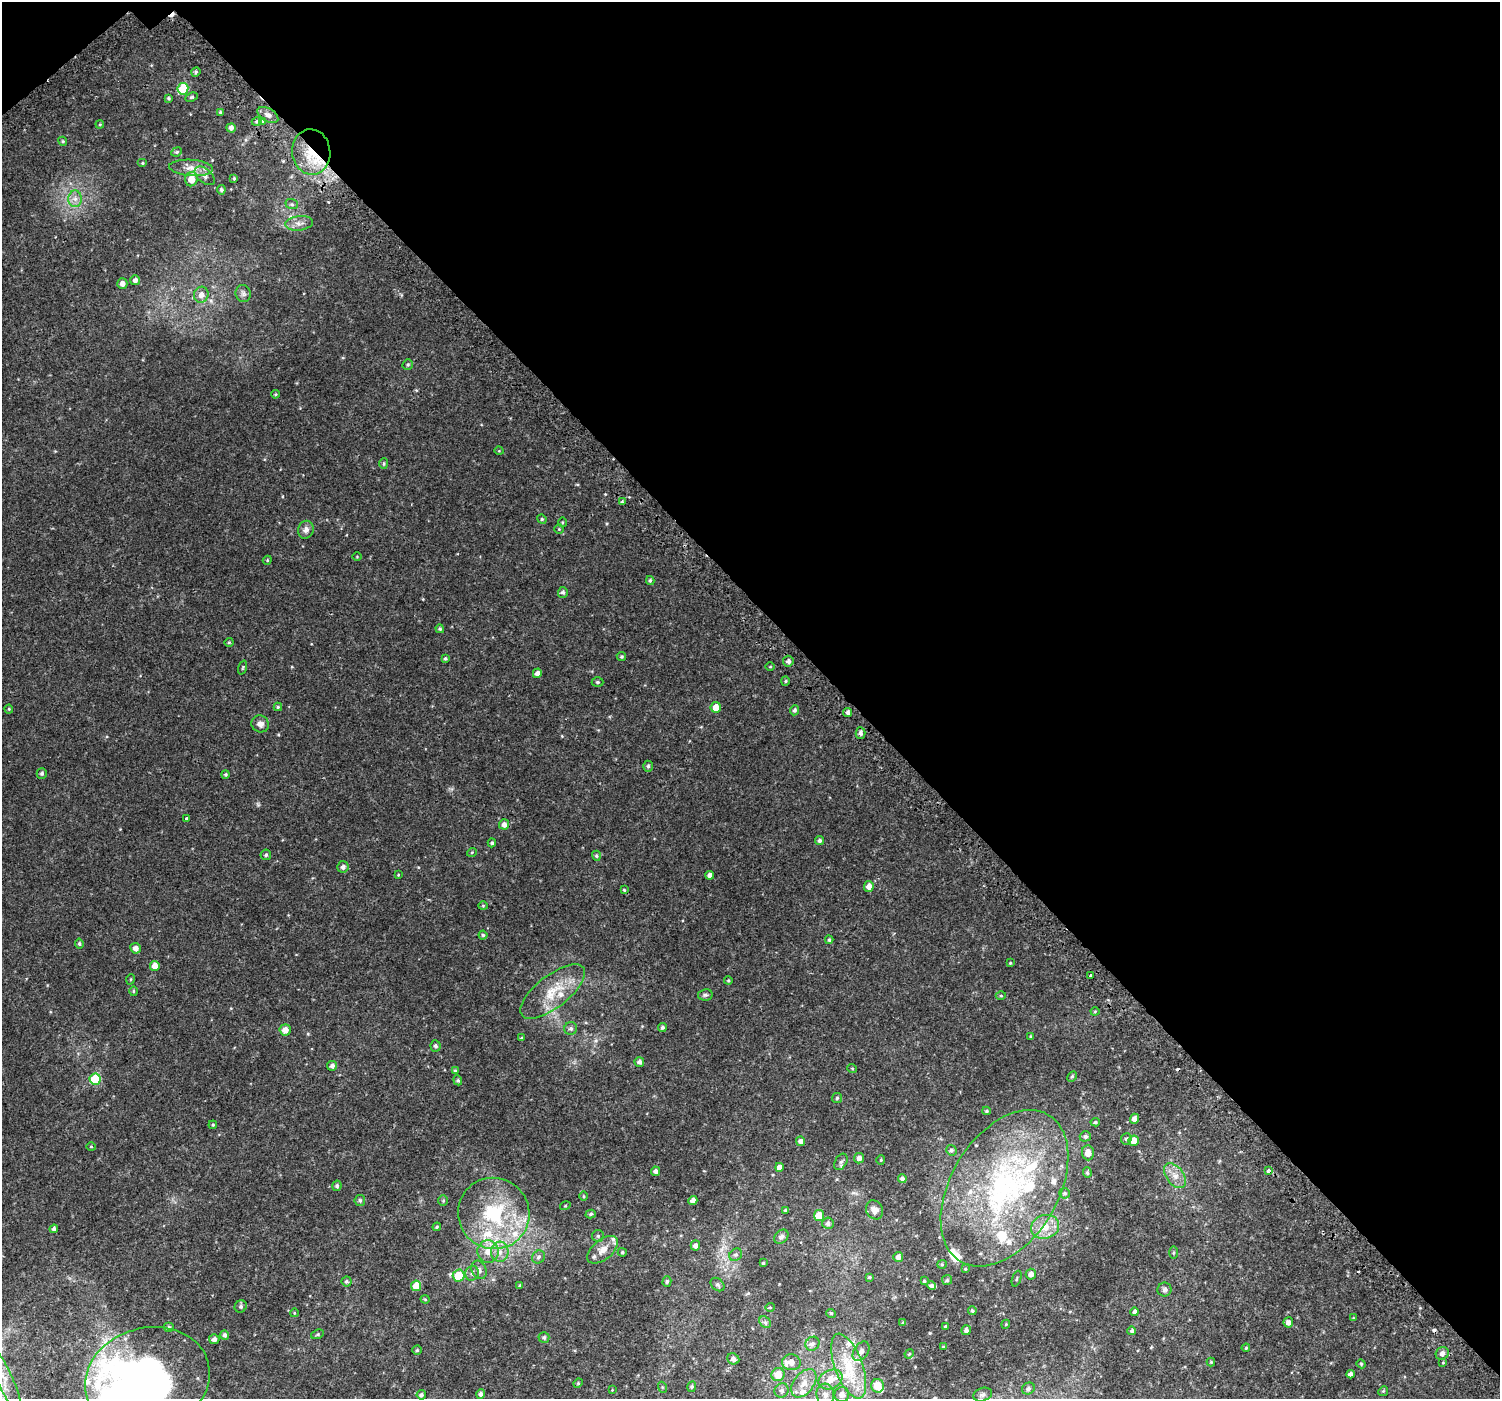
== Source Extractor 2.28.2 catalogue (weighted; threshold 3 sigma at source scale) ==
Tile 3 of 4 x 4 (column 3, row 1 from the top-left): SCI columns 3060-4557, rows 4400-5796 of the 6106 x 6071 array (HDU 1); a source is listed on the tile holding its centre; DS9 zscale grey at full resolution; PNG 1502 x 1401 px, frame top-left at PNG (2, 2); each listed source drawn as its Kron ellipse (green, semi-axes under 4 px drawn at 4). Shown black and unused: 44% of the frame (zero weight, under 2 of 3 exposures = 3% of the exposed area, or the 3 px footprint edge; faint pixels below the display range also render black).
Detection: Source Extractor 2.28.2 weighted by HDU 2 'WHT'; one run over the whole footprint, this tile lists its part. Background 0.0101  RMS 0.0049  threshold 0.0222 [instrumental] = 3 sigma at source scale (4.5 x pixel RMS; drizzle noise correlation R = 1.50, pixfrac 1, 0.0396/0.0396 arcsec/px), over >= 5 px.
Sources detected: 243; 1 inside a brighter object's white glare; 3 cosmic-ray / hot-pixel residue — neither listed nor drawn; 21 inside a brighter listed object's ellipse — not listed separately; the other 218 listed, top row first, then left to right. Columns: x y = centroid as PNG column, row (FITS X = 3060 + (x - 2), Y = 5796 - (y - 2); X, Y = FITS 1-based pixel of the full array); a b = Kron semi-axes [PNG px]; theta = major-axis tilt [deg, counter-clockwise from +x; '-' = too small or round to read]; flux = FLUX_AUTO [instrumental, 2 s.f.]
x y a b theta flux
196 72 5 4 - 0.64
183 89 6 5 - 18
192 97 6 4 26 0.6
169 98 4 4 - 0.6
220 112 3 3 - 0.51
268 115 11 6 -32 2.3
257 121 5 3 - 0.57
263 121 4 3 - 0.69
100 124 4 3 - 0.38
231 128 4 4 - 1.7
63 141 4 4 - 0.51
177 152 5 4 - 0.64
311 152 23 19 -84 17
142 163 5 4 - 0.54
191 168 22 8 -4 4.6
205 176 12 7 -40 2.2
234 178 4 3 - 0.52
191 179 7 6 - 5.8
221 190 4 4 - 0.89
75 199 8 7 - 2.2
292 204 6 5 - 0.77
299 223 14 7 7 2.5
135 280 5 5 - 1.7
122 284 5 5 - 2.1
243 294 8 7 - 1.5
201 295 8 7 - 2.5
408 365 5 5 - 0.69
275 394 4 3 - 0.49
499 451 5 3 - 0.33
384 464 5 4 - 0.54
622 502 3 3 - 0.62
542 519 5 4 - 0.58
562 522 5 3 - 0.4
559 529 4 4 - 0.42
306 530 9 8 - 2.2
357 557 4 3 - 0.34
267 560 5 4 - 0.49
650 580 4 3 - 0.68
563 592 5 5 - 1
440 629 4 4 - 0.62
229 642 4 4 - 0.44
621 657 5 4 - 0.71
445 658 3 3 - 0.67
788 661 5 5 - 1.3
243 667 7 3 71 0.5
770 667 5 3 - 0.38
537 673 5 4 - 1.9
785 681 5 4 - 0.59
597 682 6 4 0 0.74
278 707 4 4 - 0.59
716 707 5 5 - 5.1
9 709 4 4 - 0.44
795 710 5 4 - 0.93
848 712 4 4 - 1.3
260 724 9 8 - 2.1
860 733 5 5 - 1.2
648 766 5 5 - 0.87
42 773 5 5 - 1
225 774 4 4 - 0.58
186 819 3 3 - 1.5
504 824 5 5 - 1.9
820 840 4 4 - 1.1
492 843 4 4 - 0.72
472 852 5 3 - 0.36
266 855 5 5 - 0.86
596 856 5 4 - 0.68
343 867 5 5 - 1.4
398 875 4 3 - 0.37
710 875 4 4 - 1.6
869 886 5 5 - 3
624 890 4 4 - 0.53
483 906 4 4 - 0.46
483 935 4 4 - 0.69
829 940 4 3 - 0.75
79 943 5 4 - 0.64
136 948 5 5 - 2.5
1010 963 3 3 - 0.4
155 966 5 5 - 4.2
1091 975 3 3 - 0.99
131 979 5 3 - 0.4
728 980 4 3 - 0.42
133 991 5 3 - 0.47
553 992 39 16 38 14
705 995 7 5 10 0.96
1001 996 5 3 - 0.44
1095 1011 4 4 - 0.44
662 1027 4 4 - 0.82
571 1028 6 6 - 1.1
285 1030 5 5 - 3
1031 1037 3 3 - 0.56
522 1038 3 3 - 0.51
435 1046 5 5 - 1.1
639 1062 5 5 - 1.5
332 1066 5 5 - 1.4
852 1068 5 3 - 0.41
455 1071 4 3 - 0.71
1072 1076 6 4 62 0.64
95 1079 5 5 - 24
458 1080 5 4 - 0.64
837 1098 5 5 - 0.67
986 1111 4 4 - 0.53
1134 1119 5 4 - 2.2
1095 1122 5 4 - 0.69
213 1125 4 4 - 0.47
1085 1136 5 5 - 1.2
1126 1139 6 5 - 0.88
800 1141 5 4 - 1.7
1134 1141 5 5 - 5.5
91 1146 5 3 - 0.46
951 1150 5 5 - 0.78
1088 1153 7 6 - 3.7
859 1158 5 5 - 1.9
881 1160 4 4 - 0.48
841 1162 9 5 60 1.2
779 1167 4 4 - 2.6
656 1171 4 4 - 1.4
1268 1171 4 3 - 1.2
1087 1173 5 4 - 0.69
1175 1176 14 8 -52 3.9
902 1179 4 4 - 1.4
337 1186 5 4 - 0.88
1004 1188 86 53 59 98
1065 1193 5 5 - 0.77
583 1196 4 3 - 0.41
360 1200 5 5 - 0.88
443 1201 5 5 - 0.58
693 1201 4 4 - 2.3
565 1206 5 3 - 0.45
785 1210 3 3 - 0.52
875 1210 10 8 -61 3
494 1213 36 35 - 40
591 1214 5 4 - 0.7
819 1216 5 5 - 7.6
828 1223 6 5 - 1.3
437 1227 4 3 - 0.51
1045 1227 14 12 19 5.7
54 1229 4 4 - 1.1
598 1236 6 6 - 0.82
781 1237 8 6 46 1.3
695 1245 5 4 - 1.7
603 1250 18 10 39 4.9
488 1251 11 10 - 5.4
500 1252 10 8 -88 3.6
622 1252 4 4 - 0.68
1174 1253 6 3 89 0.54
736 1255 7 5 40 0.93
538 1257 7 6 - 1.3
898 1257 5 5 - 2
763 1263 3 3 - 0.43
942 1264 5 4 - 0.52
965 1269 4 4 - 0.47
479 1270 9 7 -64 2
472 1273 7 6 - 1.5
1031 1274 5 5 - 2.3
459 1276 6 6 - 14
869 1277 4 4 - 0.5
1017 1279 8 2 69 0.44
947 1280 5 5 - 0.73
346 1281 5 5 - 0.8
667 1281 5 4 - 0.73
924 1281 3 3 - 0.57
717 1284 8 5 -43 0.9
520 1285 4 3 - 0.41
931 1285 5 3 - 1.1
416 1286 5 5 - 7.4
1164 1290 7 7 - 1.1
425 1299 4 4 - 0.49
241 1306 6 5 - 0.91
770 1307 5 3 - 0.34
972 1311 4 3 - 0.6
1135 1312 4 3 - 1.3
294 1313 4 3 - 0.34
831 1313 5 3 - 0.4
1353 1318 4 4 - 0.37
765 1322 6 5 - 0.96
1288 1322 5 5 - 1.7
903 1323 3 3 - 0.48
1006 1324 4 3 - 0.38
945 1326 3 3 - 0.57
169 1327 5 5 - 1
966 1330 5 4 - 1.1
1132 1331 4 4 - 0.96
317 1334 6 4 21 0.66
225 1335 5 4 - 1.1
544 1337 5 5 - 0.91
214 1339 5 5 - 1.3
812 1344 7 6 - 1.5
943 1347 4 4 - 0.39
1246 1348 4 3 - 0.45
417 1350 4 4 - 0.61
861 1351 11 7 55 2.2
1442 1353 7 6 - 1.9
909 1354 5 4 - 0.42
733 1359 6 5 - 1.5
791 1362 9 8 - 3
1211 1362 4 4 - 0.42
1443 1363 4 2 - 0.36
1361 1364 4 4 - 0.48
849 1366 34 14 -70 17
1351 1374 4 4 - 1.6
778 1375 6 6 - 6.6
4 1378 35 8 -65 7.6
147 1379 63 51 16 280
830 1379 12 9 25 6.1
578 1383 5 4 - 0.49
804 1383 16 10 52 5.1
878 1386 7 6 - 7.9
662 1387 5 3 - 0.47
692 1387 5 4 - 0.66
1028 1389 6 5 - 1.2
612 1390 3 3 - 0.27
782 1390 7 6 - 1.5
1383 1391 5 4 - 0.57
481 1394 4 4 - 1.2
421 1395 4 4 - 1.1
825 1395 11 9 -85 3.1
842 1395 7 7 - 2.9
983 1395 10 6 18 1.5
Overlapping masked pixels (flux is a lower limit): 1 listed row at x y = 311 152
Isophote crosses this tile's border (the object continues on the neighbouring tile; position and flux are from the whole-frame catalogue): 2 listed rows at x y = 4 1378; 147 1379